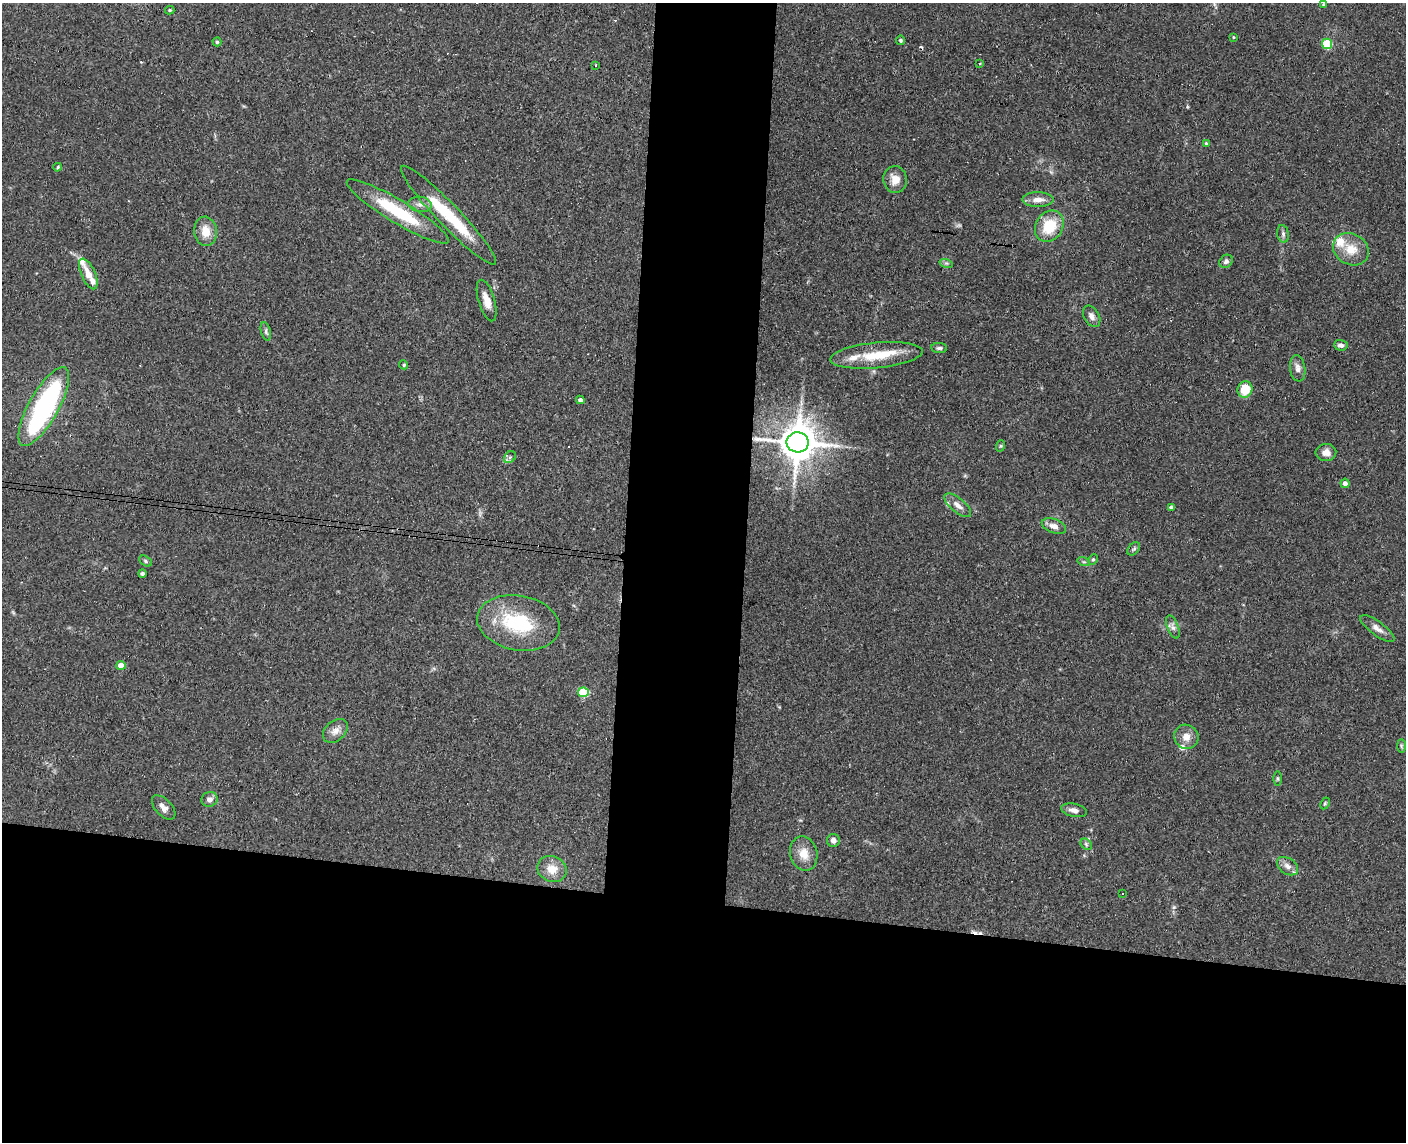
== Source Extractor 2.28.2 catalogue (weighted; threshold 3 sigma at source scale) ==
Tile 11 of 3 x 4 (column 2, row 4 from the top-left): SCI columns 1570-2973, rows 12-1151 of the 4654 x 4582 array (HDU 1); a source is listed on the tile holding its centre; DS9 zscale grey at full resolution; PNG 1408 x 1144 px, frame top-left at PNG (2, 3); each listed source drawn as its Kron ellipse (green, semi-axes under 4 px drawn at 4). Shown black and unused: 28% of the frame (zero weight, under 3 of 4 exposures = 6% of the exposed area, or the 3 px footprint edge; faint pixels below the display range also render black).
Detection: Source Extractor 2.28.2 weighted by HDU 2 'WHT'; one run over the whole footprint, this tile lists its part. Background 0.138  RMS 0.0068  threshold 0.0308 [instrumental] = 3 sigma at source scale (4.5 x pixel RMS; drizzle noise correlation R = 1.50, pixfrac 1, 0.05/0.05 arcsec/px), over >= 5 px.
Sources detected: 77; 3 inside a brighter object's white glare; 3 cosmic-ray / hot-pixel residue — neither listed nor drawn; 6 inside a brighter listed object's ellipse — not listed separately; the other 65 listed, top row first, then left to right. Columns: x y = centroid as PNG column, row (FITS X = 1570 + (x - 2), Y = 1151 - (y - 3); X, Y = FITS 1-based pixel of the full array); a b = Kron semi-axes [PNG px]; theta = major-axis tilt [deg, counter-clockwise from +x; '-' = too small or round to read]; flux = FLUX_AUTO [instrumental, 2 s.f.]
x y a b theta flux
1323 5 4 3 - 0.74
170 10 5 4 - 0.96
1233 37 3 3 - 0.63
901 40 4 4 - 1.1
217 42 4 4 - 0.99
1327 44 5 5 - 35
980 63 4 2 - 0.45
596 65 3 2 - 1.1
1206 143 4 4 - 0.73
58 167 4 3 - 0.89
895 180 13 12 - 7.8
1038 199 16 7 1 5.7
420 204 11 7 -8 3.6
398 212 59 11 -31 39
448 215 67 11 -46 40
1049 226 16 13 55 22
206 231 15 11 -85 9.4
1283 234 9 5 -81 1.8
1351 249 19 15 -29 13
1226 261 7 6 - 2
946 263 7 4 -17 1.2
88 274 16 7 -66 7.1
487 300 21 8 -73 7.3
1092 316 11 7 -59 3
266 331 9 5 -75 1.6
1341 345 7 5 -2 2.4
939 348 8 5 -5 1.6
876 355 46 12 5 25
404 365 5 4 - 1.3
1298 368 13 7 -82 3.8
1245 389 8 7 - 16
580 400 4 4 - 2.3
44 407 44 15 61 130
798 442 11 10 - 2200
1000 446 6 4 71 0.83
1326 453 10 8 4 4.8
510 457 6 5 - 1.6
1345 483 4 4 - 3
958 505 16 7 -39 4.6
1171 507 4 4 - 2.4
1054 526 13 7 -20 4.8
1134 549 7 5 49 1.3
1093 559 5 4 - 0.96
145 561 7 5 -29 1.2
1084 562 6 4 -17 1.2
142 573 4 4 - 1.7
518 623 42 27 -10 47
1173 627 12 5 -69 2.6
1377 628 20 7 -36 4.8
121 665 5 4 - 7.5
583 692 5 5 - 32
335 731 14 10 42 5.1
1186 737 12 12 - 6.3
1401 746 7 4 -89 1.1
1277 778 7 3 -90 0.96
209 799 8 7 - 3.4
1325 803 6 4 63 0.95
164 807 15 8 -47 3.9
1074 810 13 6 -12 3.6
833 840 6 6 - 2.9
1086 844 6 5 - 1.4
804 854 17 13 -77 9.4
1288 866 12 8 -34 4.1
552 869 15 12 -23 9
1122 894 2 2 - 0.6